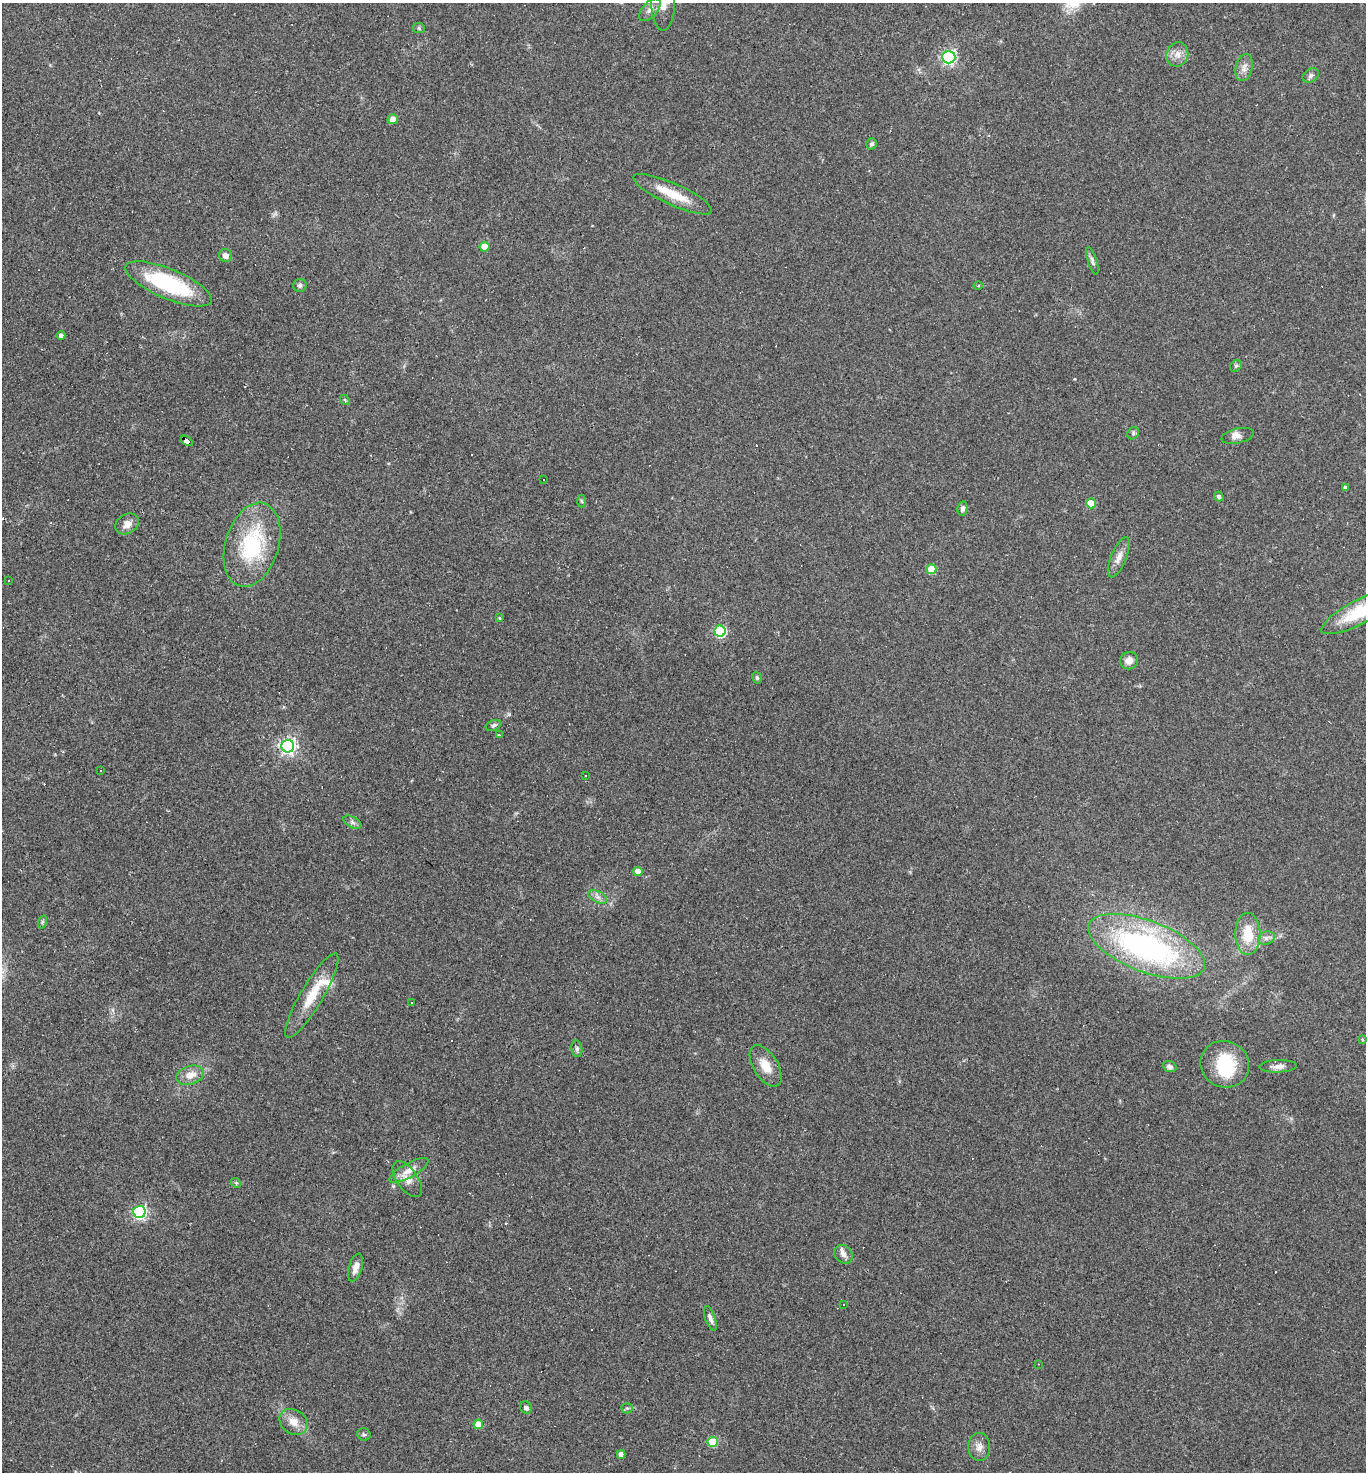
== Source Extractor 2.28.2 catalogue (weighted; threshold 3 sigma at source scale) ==
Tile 11 of 4 x 4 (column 3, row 3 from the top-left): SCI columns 3014-4377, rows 1471-2940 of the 5888 x 5881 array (HDU 1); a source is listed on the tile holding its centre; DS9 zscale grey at full resolution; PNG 1368 x 1474 px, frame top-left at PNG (2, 3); each listed source drawn as its Kron ellipse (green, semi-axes under 4 px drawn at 4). Shown black and unused: <1% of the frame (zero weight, under 2 of 3 exposures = <1% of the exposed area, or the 3 px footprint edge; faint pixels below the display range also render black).
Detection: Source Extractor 2.28.2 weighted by HDU 2 'WHT'; one run over the whole footprint, this tile lists its part. Background 0.071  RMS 0.007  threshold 0.0313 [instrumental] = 3 sigma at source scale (4.5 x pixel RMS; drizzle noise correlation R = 1.50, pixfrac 1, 0.05/0.05 arcsec/px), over >= 5 px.
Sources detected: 95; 1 inside a brighter object's white glare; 16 cosmic-ray / hot-pixel residue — neither listed nor drawn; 2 inside a brighter listed object's ellipse — not listed separately; the other 76 listed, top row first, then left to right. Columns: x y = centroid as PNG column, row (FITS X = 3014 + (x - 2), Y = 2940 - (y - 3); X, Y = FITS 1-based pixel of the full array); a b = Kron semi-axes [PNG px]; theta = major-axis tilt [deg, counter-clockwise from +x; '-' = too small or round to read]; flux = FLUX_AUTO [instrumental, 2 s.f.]
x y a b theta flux
663 3 28 11 90 14
650 10 13 7 47 4
419 28 6 5 - 1.3
1177 54 12 11 - 5.4
949 57 7 6 - 160
1244 68 14 8 76 4.3
1311 75 9 6 33 2
393 119 5 5 - 4.8
872 144 6 5 - 1.5
673 194 43 10 -24 18
484 247 5 5 - 12
225 256 7 6 - 3.5
1092 261 14 4 -73 2.2
169 284 46 15 -23 67
300 285 7 6 - 1.8
978 286 5 3 - 0.66
61 336 4 4 - 3.1
1236 366 6 5 - 1.2
345 400 5 4 - 0.82
1133 433 6 5 - 1.4
1238 436 17 7 13 4.1
187 441 7 4 -36 180
543 480 3 3 - 1.3
1345 488 4 4 - 2.5
1219 497 5 4 - 1.4
581 501 6 4 -87 0.98
1091 503 5 5 - 16
962 509 7 5 81 1.9
127 524 12 9 31 5.4
252 545 43 26 73 58
1119 557 21 7 67 5.7
931 569 5 5 - 16
8 581 3 2 - 0.81
1361 611 44 12 27 38
499 618 4 3 - 0.74
720 631 5 5 - 72
1129 661 9 8 - 4.9
757 678 6 4 -73 1.2
493 725 8 5 21 1.7
499 735 3 3 - 0.81
288 746 6 6 - 230
100 770 3 3 - 1.2
585 775 3 3 - 1.4
352 822 10 5 -28 2
638 871 4 4 - 7.8
598 897 10 5 -26 2.6
42 922 7 4 72 1
1248 934 21 12 -89 18
1266 938 8 6 16 2.7
1147 946 62 25 -21 180
312 996 48 11 59 21
412 1002 3 2 - 0.75
1362 1039 4 3 - 0.63
577 1049 8 5 -81 1.7
1225 1064 25 23 -29 31
766 1066 23 12 -59 12
1278 1066 19 6 2 3.9
1169 1067 7 5 -22 2.3
190 1075 14 9 18 7.8
409 1170 22 7 29 7.2
407 1179 21 10 -54 6.7
236 1183 5 4 - 0.8
139 1212 6 6 - 140
843 1254 10 8 -46 3.3
355 1268 14 6 74 5.4
844 1304 3 3 - 3.4
710 1318 13 5 -71 2.8
1038 1364 3 2 - 0.39
526 1408 6 5 - 2.1
627 1408 5 5 - 1.1
294 1422 15 12 -35 8.3
478 1424 5 4 - 12
364 1434 7 6 - 1.4
713 1442 5 5 - 31
979 1447 14 11 89 5
621 1454 4 4 - 5.8
Overlapping masked pixels (flux is a lower limit): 1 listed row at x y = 187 441
Isophote crosses this tile's border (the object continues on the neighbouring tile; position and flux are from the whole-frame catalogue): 2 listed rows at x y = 663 3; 1361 611